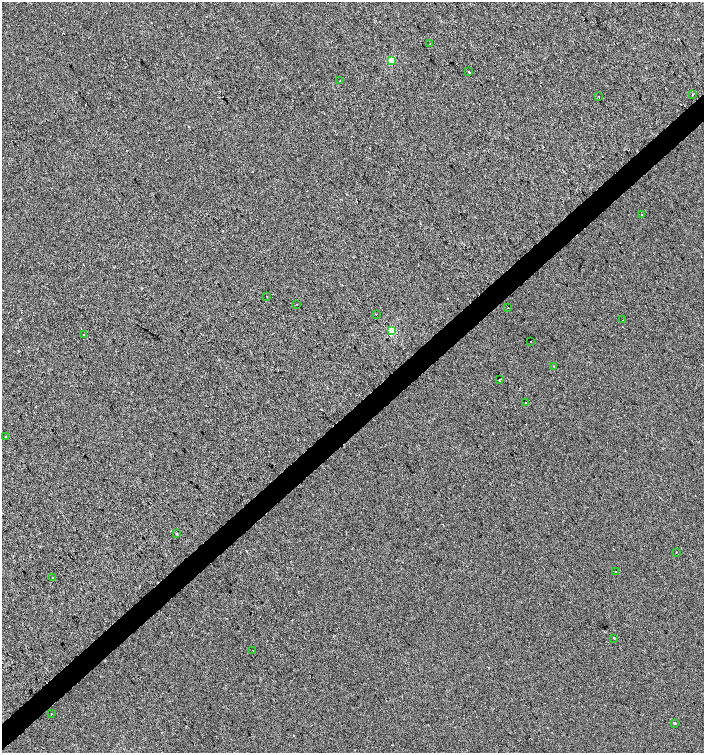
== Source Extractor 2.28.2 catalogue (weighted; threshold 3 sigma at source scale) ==
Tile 7 of 4 x 4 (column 3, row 2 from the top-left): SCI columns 3014-4417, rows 3001-4501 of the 5962 x 6005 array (HDU 1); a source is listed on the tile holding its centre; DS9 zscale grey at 2 x 2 block average (1 PNG px = mean of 2 x 2 image px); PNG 706 x 755 px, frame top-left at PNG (2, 2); each listed source drawn as its Kron ellipse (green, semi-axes under 4 px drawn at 4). Shown black and unused: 4% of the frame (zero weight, under 2 of 3 exposures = <1% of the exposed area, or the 3 px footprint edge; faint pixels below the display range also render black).
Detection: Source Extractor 2.28.2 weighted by HDU 2 'WHT'; one run over the whole footprint, this tile lists its part. Background 0.00128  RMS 0.0057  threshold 0.0255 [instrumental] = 3 sigma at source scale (4.5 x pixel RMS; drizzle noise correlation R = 1.50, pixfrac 1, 0.0396/0.0396 arcsec/px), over >= 5 px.
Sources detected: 32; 4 cosmic-ray / hot-pixel residue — neither listed nor drawn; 1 inside a brighter listed object's ellipse — not listed separately; the other 27 listed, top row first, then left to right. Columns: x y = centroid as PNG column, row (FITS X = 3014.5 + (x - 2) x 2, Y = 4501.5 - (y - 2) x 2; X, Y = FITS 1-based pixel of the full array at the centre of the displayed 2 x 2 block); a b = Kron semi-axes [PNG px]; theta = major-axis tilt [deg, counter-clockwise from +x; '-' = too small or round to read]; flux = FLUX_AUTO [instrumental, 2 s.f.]
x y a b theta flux
430 44 2 2 - 1.5
391 61 3 3 - 36
469 72 2 2 - 1.7
340 81 2 2 - 0.56
692 95 2 2 - 0.78
599 97 2 2 - 1.1
642 215 2 2 - 4.3
267 297 2 2 - 0.96
297 304 2 2 - 0.91
507 308 2 2 - 0.47
376 314 2 2 - 0.71
622 320 2 2 - 0.64
391 331 3 3 - 59
83 335 2 2 - 0.44
530 342 2 2 - 4.2
554 367 3 2 - 0.84
499 379 2 2 - 0.89
526 403 2 2 - 5.6
5 436 2 2 - 1.2
177 534 3 3 - 1.2
676 552 2 2 - 1.6
616 572 2 2 - 1
52 578 2 2 - 1.6
614 638 2 2 - 1.1
253 650 2 2 - 0.67
51 714 2 2 - 2.7
675 723 3 2 - 1
Diffuse or blended objects may show on this block-average render without a row.